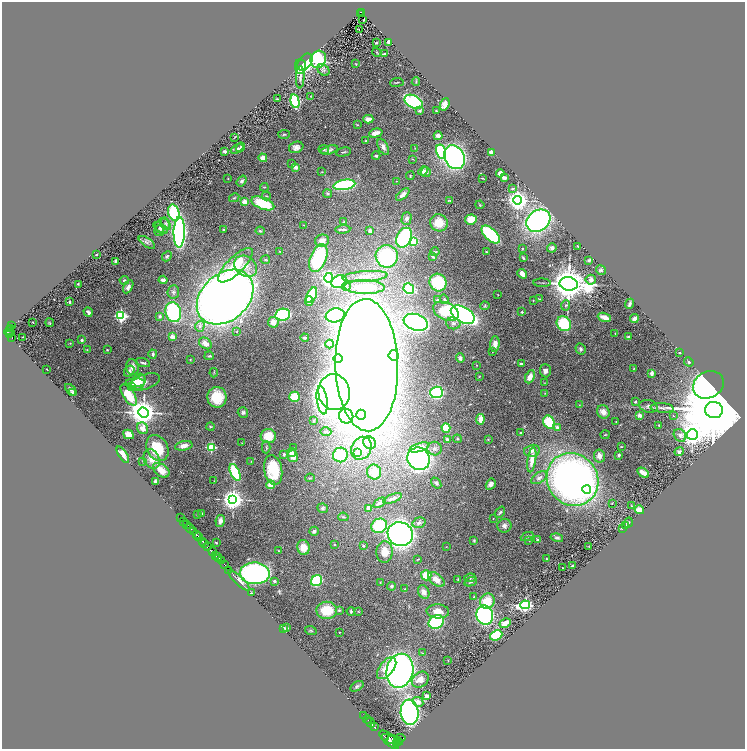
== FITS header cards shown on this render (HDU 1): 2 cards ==
NAXIS1  =                 1486
NAXIS2  =                 1494

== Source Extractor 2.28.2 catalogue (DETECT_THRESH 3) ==
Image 1486 x 1494 px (HDU 1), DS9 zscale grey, zoomed out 1/2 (1 PNG px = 2 x 2 image px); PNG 747 x 751 px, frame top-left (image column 2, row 1494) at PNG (2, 2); each listed source drawn as its Kron ellipse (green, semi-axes under 4 px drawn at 4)
Background 0.623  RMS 0.052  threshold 0.156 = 3 sigma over >= 5 px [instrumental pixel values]
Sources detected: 416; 29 cannot appear on this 1/2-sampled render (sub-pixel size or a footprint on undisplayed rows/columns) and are neither listed nor drawn; the other 387 listed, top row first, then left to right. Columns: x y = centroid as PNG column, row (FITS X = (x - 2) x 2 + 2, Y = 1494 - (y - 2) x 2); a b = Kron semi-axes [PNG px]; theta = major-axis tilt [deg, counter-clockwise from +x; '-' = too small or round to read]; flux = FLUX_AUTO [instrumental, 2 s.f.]
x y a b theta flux
362 12 3 1 - 8.6
360 14 2 1 - 3.3
363 20 2 1 - 5.9
359 30 3 2 - 110
388 42 3 2 - 41
376 43 3 2 - 9.6
377 52 5 1 - 5.5
384 54 3 2 - 18
318 59 9 7 74 1200
305 62 9 6 53 330
356 64 2 2 - 6.3
300 66 7 5 -86 220
323 70 6 5 - 18
300 77 11 3 88 36
397 82 7 2 8 9.8
416 82 4 3 - 9.6
311 96 2 2 - 4.2
277 99 3 2 - 8.2
295 101 7 4 -77 800
414 102 10 6 -27 980
445 104 6 4 68 71
419 111 4 3 - 21
436 111 2 2 - 9.5
368 119 5 3 - 79
357 125 4 2 - 7.4
376 133 7 4 16 69
284 134 6 2 3 8.4
438 136 4 3 - 40
235 137 3 2 - 3.8
366 141 3 3 - 10
240 147 5 3 - 12
296 147 7 5 21 48
383 147 9 4 -64 44
415 148 3 2 - 4.6
237 149 7 4 29 25
324 149 5 3 - 14
329 150 9 4 17 30
224 151 3 2 - 22
343 152 8 2 12 10
441 152 7 5 -75 890
491 152 4 4 - 30
376 156 4 3 - 19
454 157 12 10 -61 3300
263 158 4 3 - 75
413 159 4 2 - 5.6
292 163 2 2 - 5.8
295 167 3 2 - 81
423 171 5 4 - 33
322 172 3 2 - 3.9
426 172 5 5 - 37
500 173 4 3 - 42
410 176 4 2 - 6.4
482 178 3 1 - 7.8
504 178 4 2 - 37
228 179 2 2 - 3.5
242 181 6 4 54 23
397 181 3 1 - 3.6
344 185 11 5 10 840
264 187 4 2 - 7.2
513 188 4 3 - 15
328 193 5 4 - 13
403 194 8 4 43 42
266 196 4 3 - 9.9
234 198 5 3 - 11
517 200 4 4 - 8200
449 201 4 2 - 6.3
244 202 4 4 - 78
263 203 12 6 -21 420
480 205 4 3 - 8.8
174 213 8 5 -73 710
406 219 6 5 - 39
471 219 6 5 - 170
538 221 13 10 38 2800
344 222 3 3 - 8.8
439 223 9 8 - 170
166 224 6 4 -61 18
304 225 2 2 - 6.5
162 226 8 7 - 41
160 228 8 4 -35 20
343 229 7 2 3 32
224 230 2 2 - 24
370 230 3 3 - 23
159 231 5 5 - 17
260 231 4 3 - 13
179 232 15 5 89 3800
491 234 11 6 -44 750
404 238 10 7 65 1100
322 241 7 6 - 79
147 242 9 3 -34 23
413 242 3 3 - 450
577 246 2 2 - 7
522 248 3 3 - 5.6
552 248 5 4 - 26
279 251 2 1 - 6.6
435 252 4 3 - 10
486 252 2 2 - 6.5
96 254 2 2 - 9.9
167 256 5 3 - 16
387 256 11 11 - 920
432 256 3 2 - 24
318 258 14 8 68 1000
523 258 4 2 - 14
265 260 5 3 - 10
589 260 3 3 - 15
115 261 4 2 - 20
235 265 23 8 45 290
246 266 12 9 -36 120
601 270 5 4 - 18
522 274 5 3 - 88
365 277 22 5 4 110
329 278 5 4 - 4300
124 280 5 3 - 15
163 280 4 3 - 29
591 280 5 5 - 42
339 282 8 6 30 520
438 282 9 8 - 430
542 283 8 2 -2 11
78 284 3 3 - 8.9
569 284 9 6 -11 25000
346 286 5 3 - 14
128 287 7 4 62 48
364 287 20 7 -1 290
409 289 5 5 - 720
173 292 7 6 - 30
498 294 3 2 - 4.5
312 295 8 4 64 670
225 297 32 23 42 12000
444 299 5 4 - 16
539 299 3 2 - 6.1
437 300 4 3 - 8.6
533 300 2 2 - 3.9
309 301 4 4 - 71
70 302 2 2 - 40
629 304 5 3 - 22
565 305 5 3 - 13
485 306 5 4 - 12
446 311 13 8 -24 440
88 312 5 3 - 25
173 312 10 8 -75 1000
522 312 3 2 - 12
283 315 7 6 - 1500
335 315 9 7 11 1700
463 315 13 7 -29 3900
121 316 4 3 - 2000
160 316 4 3 - 19
604 317 7 3 -18 110
634 319 4 3 - 33
32 322 2 2 - 8.8
273 322 5 5 - 66
416 322 12 8 -19 2300
50 323 4 3 - 12
453 323 7 6 - 36
564 324 8 6 -50 550
12 325 3 2 - 16
200 326 5 4 - 29
10 329 4 2 - 120
9 331 5 3 - 280
237 332 3 3 - 7.8
10 333 2 1 - 75
615 333 2 2 - 3.5
9 335 2 1 - 160
172 336 2 2 - 160
11 337 4 2 - 130
22 337 2 2 - 6.7
628 337 3 2 - 14
305 338 4 3 - 18
82 340 2 2 - 27
70 343 4 3 - 8.9
205 343 7 5 -36 73
330 344 4 4 - 48
495 344 8 4 86 67
581 349 6 5 - 22
87 350 3 2 - 4.6
107 350 3 2 - 7.1
492 352 2 1 - 3.8
680 352 2 2 - 12
153 354 4 3 - 22
394 355 5 5 - 440
209 356 5 3 - 16
338 358 4 3 - 16
460 358 5 4 - 25
190 359 3 2 - 4.2
689 362 5 3 - 13
143 363 7 3 -18 22
521 364 3 2 - 15
367 365 66 31 -88 21000
476 365 2 2 - 4.1
132 367 8 6 -85 70
47 369 2 1 - 3.9
634 369 3 2 - 5.1
129 371 6 5 - 35
545 371 6 5 - 42
214 373 5 2 - 5.6
652 373 2 2 - 140
479 376 3 2 - 5.3
530 377 7 4 65 86
138 382 8 6 61 140
145 382 16 7 18 56
135 383 9 4 1 120
545 383 3 2 - 3.6
708 385 16 13 30 2400
131 387 3 3 - 10
71 390 7 3 -46 24
334 392 18 15 -84 6600
436 392 6 6 - 850
72 393 4 3 - 8.2
545 393 3 2 - 5.4
129 395 12 5 -57 290
217 397 10 9 - 260
295 397 5 5 - 310
322 400 14 5 -82 1400
635 402 3 3 - 13
579 405 3 2 - 5.6
648 406 9 6 -12 36
662 408 11 5 -4 39
714 410 9 8 - 210000
143 412 5 5 - 18000
243 412 5 5 - 27
603 412 7 6 - 71
361 415 5 5 - 1100
639 415 2 2 - 160
346 416 7 7 - 630
673 416 3 2 - 4.6
480 419 5 3 - 86
313 421 4 3 - 10
616 421 2 1 - 4
549 422 7 5 -62 360
659 425 3 2 - 7.4
211 427 4 3 - 10
557 427 4 3 - 31
143 428 6 5 - 83
446 428 5 4 - 260
326 432 5 3 - 15
520 432 4 3 - 11
129 434 5 4 - 78
692 434 5 5 - 11000
605 435 4 2 - 7.7
680 435 7 5 -50 37
268 436 7 7 - 190
447 439 3 3 - 24
457 439 4 3 - 10
488 439 2 2 - 6.6
242 443 2 2 - 3.9
369 443 7 6 - 57
184 446 9 4 11 75
211 447 3 3 - 810
266 447 6 2 -88 11
293 447 2 2 - 3.9
419 447 10 4 17 120
621 447 3 2 - 4.3
157 448 14 10 -63 310
361 448 12 10 60 140
434 449 7 7 - 39
532 451 8 6 12 44
679 452 5 4 - 20
292 453 5 4 - 34
357 453 2 2 - 77
284 454 3 3 - 13
123 455 9 4 -57 68
340 455 7 7 - 480
619 455 3 3 - 20
293 456 6 5 - 95
599 456 6 5 - 60
152 459 10 7 -64 90
419 459 11 11 - 3100
532 460 12 4 82 120
143 461 2 2 - 11
251 461 3 2 - 4.8
161 470 9 6 -38 120
273 470 15 9 -79 390
235 472 9 4 -66 550
374 472 7 7 - 160
643 473 6 3 -34 93
310 478 5 3 - 9.4
539 478 9 5 33 37
572 479 27 25 -53 4600
156 481 4 3 - 26
214 481 2 2 - 3.7
436 483 6 4 -51 17
491 484 6 4 59 43
271 485 4 4 - 130
587 489 4 4 - 1300
393 498 10 4 20 39
233 499 4 4 - 9000
380 503 7 3 34 29
612 503 2 2 - 7.7
631 506 3 2 - 7.6
323 508 5 4 - 21
369 508 4 3 - 45
639 510 5 3 - 130
500 512 6 3 53 19
202 513 2 1 - 4.1
197 514 3 2 - 5
343 517 5 3 - 12
180 518 3 1 - 79
493 518 2 1 - 4.6
183 521 3 1 - 52
220 521 6 4 78 42
419 523 7 5 15 26
628 523 5 2 - 7.9
186 524 2 1 - 150
379 526 8 7 - 540
504 526 7 7 - 41
626 526 4 2 - 8.2
190 528 5 2 - 650
622 528 3 3 - 10
193 531 2 2 - 210
314 531 5 4 - 24
400 534 13 12 - 4400
196 535 3 1 - 170
527 536 6 3 23 16
199 537 2 2 - 380
557 538 6 4 -15 24
474 540 4 3 - 9.8
538 540 4 3 - 10
202 541 3 2 - 460
529 541 3 2 - 4.3
216 543 2 2 - 11
205 544 3 2 - 160
334 545 3 2 - 6
363 546 3 3 - 8.8
207 547 2 1 - 43
303 547 7 6 - 120
446 547 2 1 - 2.6
589 547 3 2 - 3.9
279 551 3 2 - 7.4
213 552 2 2 - 140
385 552 11 8 87 150
215 555 2 2 - 51
217 557 2 1 - 51
218 558 2 2 - 140
546 558 2 2 - 8.5
418 559 4 2 - 7.7
221 561 4 2 - 1300
224 565 3 1 - 52
572 565 3 2 - 11
563 568 3 1 - 5
229 570 2 1 - 42
255 573 15 11 -3 2200
426 575 5 5 - 180
470 578 6 4 7 18
436 579 9 5 -38 94
458 579 4 2 - 6.2
239 580 14 4 -43 55
274 581 3 3 - 15
317 581 6 5 - 650
380 582 2 2 - 6
471 582 6 3 24 20
392 586 4 4 - 20
405 589 2 1 - 5.1
424 592 7 5 -63 54
251 593 3 3 - 7.1
474 597 4 3 - 8.8
487 601 8 7 - 210
525 605 5 3 - 3100
327 610 10 8 -1 280
339 610 4 3 - 13
351 611 4 2 - 10
358 611 4 3 - 6.8
438 611 11 7 -4 94
485 615 9 8 - 1900
436 622 8 6 33 1000
505 623 6 3 30 100
284 628 3 2 - 9.6
286 628 4 2 - 14
311 630 6 3 -20 10
339 632 2 2 - 5.6
496 635 6 5 - 510
423 653 2 2 - 4.4
448 660 2 2 - 4.2
387 668 13 7 51 150
400 671 17 13 77 4100
420 680 9 7 37 100
357 686 7 4 32 19
427 696 3 3 - 35
418 702 6 4 -28 64
410 712 12 9 -85 3300
364 716 2 1 - 79
367 719 4 2 - 610
370 723 5 2 - 570
374 727 3 2 - 210
385 738 2 1 - 190
400 738 5 3 - 210
389 740 12 5 -42 3300
393 740 7 3 4 1700
398 742 4 2 - 630
397 744 2 2 - 510
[29 sub-pixel or undisplayed-footprint detections neither listed nor drawn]